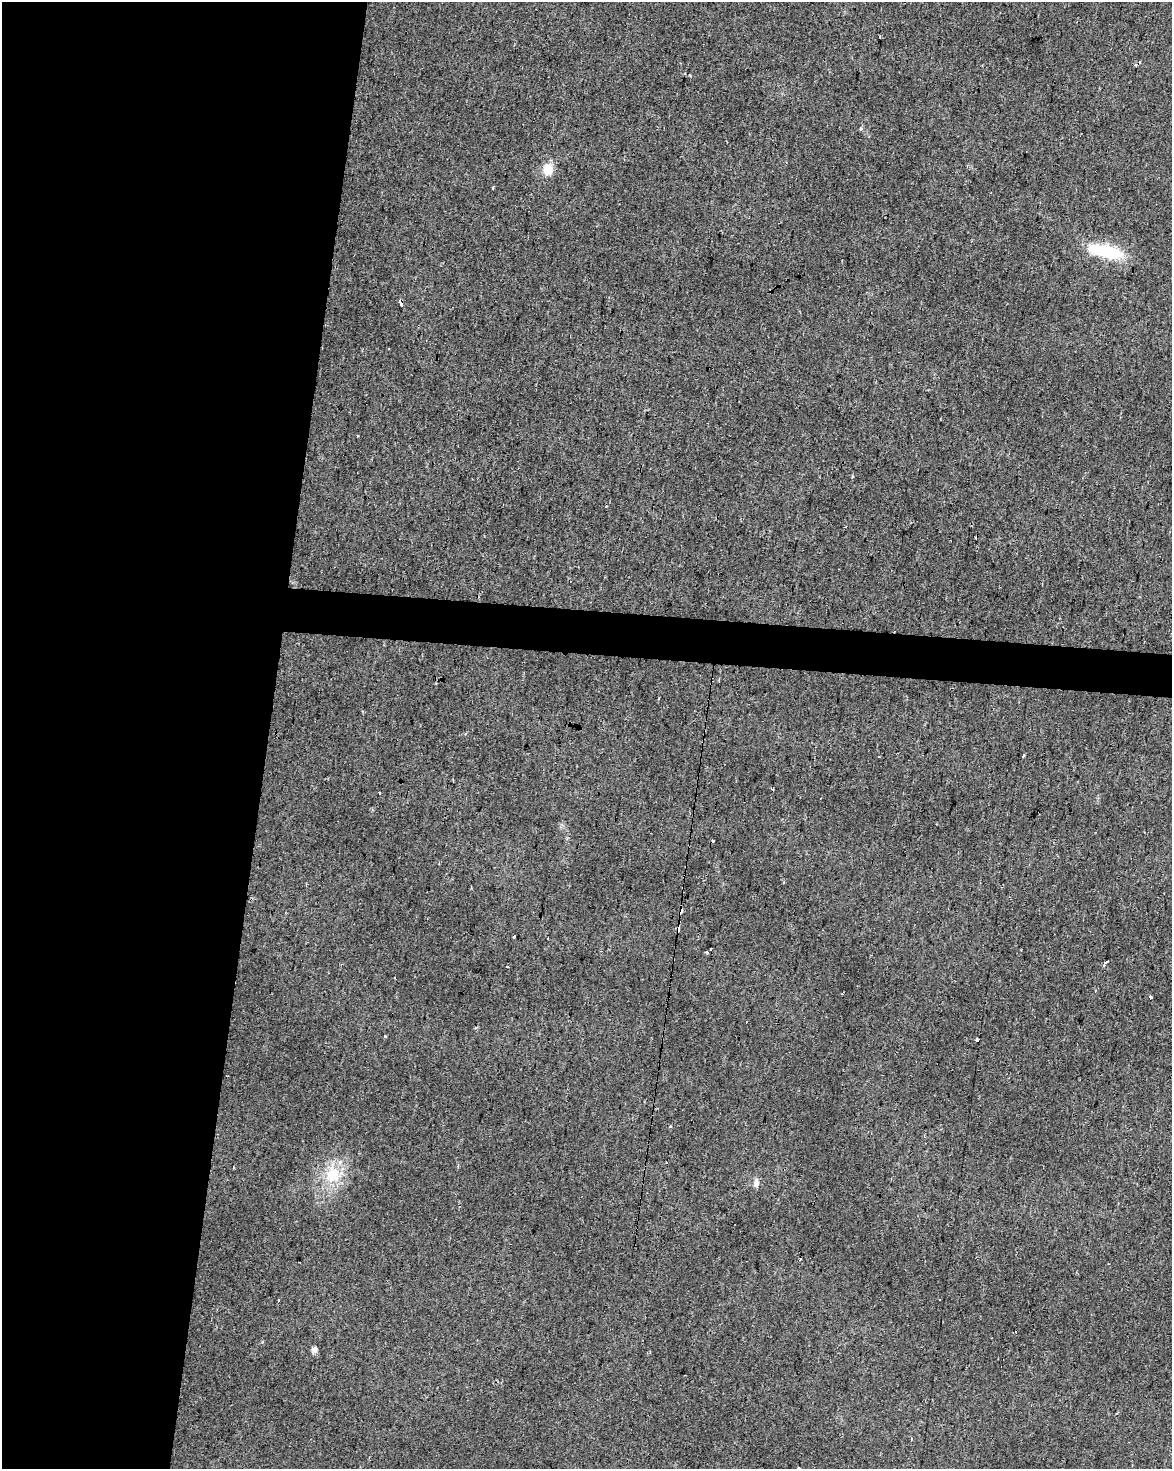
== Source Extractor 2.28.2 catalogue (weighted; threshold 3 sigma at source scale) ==
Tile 5 of 4 x 3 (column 1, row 2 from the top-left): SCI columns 6-1175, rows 1753-3219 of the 4687 x 4912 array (HDU 1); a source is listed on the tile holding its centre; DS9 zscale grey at full resolution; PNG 1174 x 1471 px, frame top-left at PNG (2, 2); no overlay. Shown black and unused: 25% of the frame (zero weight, under 2 of 3 exposures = <1% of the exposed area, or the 3 px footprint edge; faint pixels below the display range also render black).
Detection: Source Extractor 2.28.2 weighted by HDU 2 'WHT'; one run over the whole footprint, this tile lists its part. Background 0.0282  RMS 0.0063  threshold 0.0281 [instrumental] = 3 sigma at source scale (4.5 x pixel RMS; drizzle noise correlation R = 1.50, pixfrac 1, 0.0396/0.0396 arcsec/px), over >= 5 px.
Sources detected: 39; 17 cosmic-ray / hot-pixel residue — not listed; the other 22 listed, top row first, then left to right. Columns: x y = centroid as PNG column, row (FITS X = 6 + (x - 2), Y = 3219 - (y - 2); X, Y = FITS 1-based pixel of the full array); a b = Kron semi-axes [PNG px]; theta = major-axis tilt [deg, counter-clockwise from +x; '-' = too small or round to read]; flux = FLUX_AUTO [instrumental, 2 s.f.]
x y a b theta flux
880 36 3 2 - 1.1
1135 64 4 3 - 1.2
861 128 4 4 - 1.1
548 169 15 13 89 8.8
493 188 3 3 - 7.1
1106 251 47 15 -12 30
401 303 6 3 -78 15
853 476 4 3 - 0.78
465 733 4 3 - 0.8
1023 755 4 3 - 6
380 793 3 3 - 1.6
513 936 3 3 - 12
710 950 4 3 - 6
707 952 3 3 - 5.2
1105 962 6 3 52 13
507 967 3 2 - 2.6
1150 997 3 3 - 3.5
475 1028 4 3 - 0.98
977 1040 3 3 - 11
333 1175 24 22 -86 22
756 1183 10 6 83 2.8
314 1349 8 5 31 2.3
Unlisted compact peaks at least as high as the median listed source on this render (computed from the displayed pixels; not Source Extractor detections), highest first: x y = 262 1342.